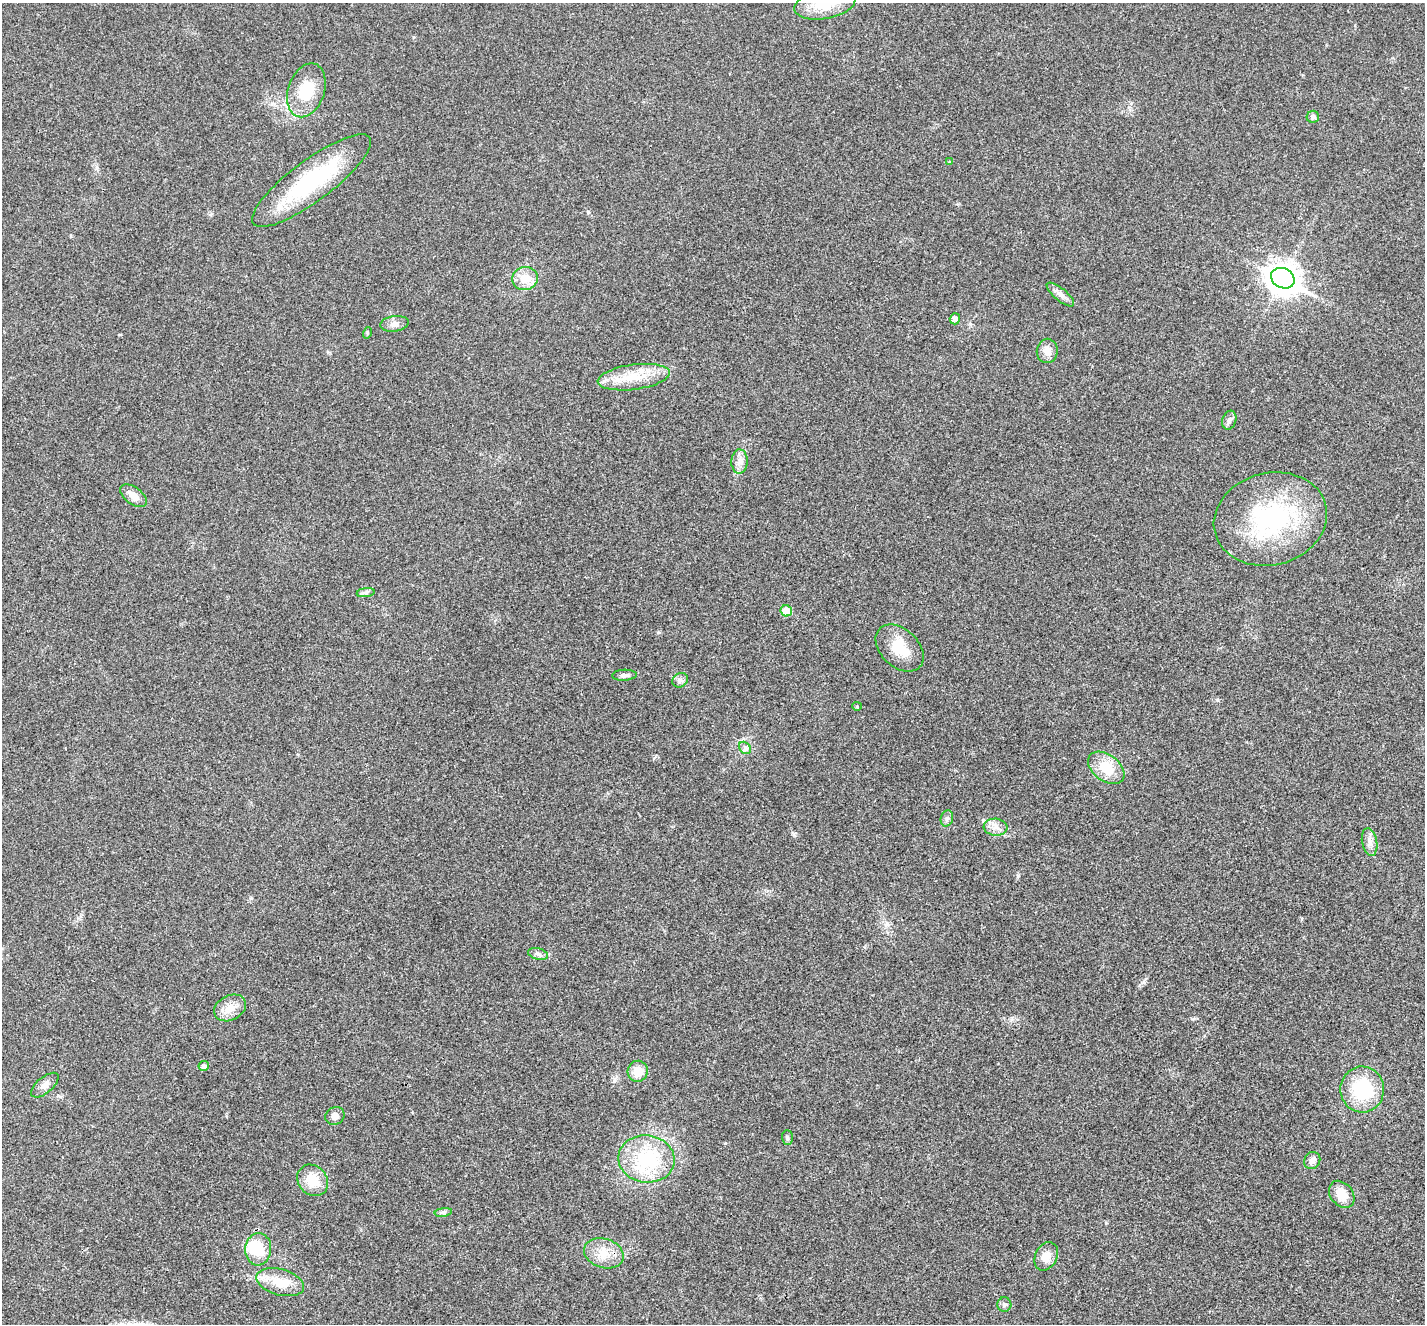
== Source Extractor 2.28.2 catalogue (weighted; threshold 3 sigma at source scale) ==
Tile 7 of 4 x 4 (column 3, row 2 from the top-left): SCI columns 2854-4276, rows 2925-4246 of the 5702 x 5713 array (HDU 1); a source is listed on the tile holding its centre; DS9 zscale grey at full resolution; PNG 1427 x 1326 px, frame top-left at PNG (2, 3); each listed source drawn as its Kron ellipse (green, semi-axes under 4 px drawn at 4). Shown black and unused: <1% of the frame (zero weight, under 3 of 4 exposures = <1% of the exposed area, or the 3 px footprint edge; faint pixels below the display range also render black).
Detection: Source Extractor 2.28.2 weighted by HDU 2 'WHT'; one run over the whole footprint, this tile lists its part. Background 0.0186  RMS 0.0049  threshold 0.0223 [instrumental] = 3 sigma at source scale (4.5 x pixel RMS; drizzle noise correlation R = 1.50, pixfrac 1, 0.05/0.05 arcsec/px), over >= 5 px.
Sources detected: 48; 1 inside a brighter object's white glare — neither listed nor drawn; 1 inside a brighter listed object's ellipse — not listed separately; the other 46 listed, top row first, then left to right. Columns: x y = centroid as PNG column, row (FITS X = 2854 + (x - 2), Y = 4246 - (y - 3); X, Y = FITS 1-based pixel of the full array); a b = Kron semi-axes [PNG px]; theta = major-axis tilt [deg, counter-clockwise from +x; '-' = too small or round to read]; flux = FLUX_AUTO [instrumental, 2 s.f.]
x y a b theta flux
825 4 31 14 10 17
306 90 28 18 71 19
1313 117 6 6 - 1.7
949 162 4 4 - 0.51
312 181 72 20 37 52
525 278 13 11 7 8
1283 278 12 10 -27 630
1060 294 17 6 -40 2.9
955 319 5 5 - 2.4
394 324 14 8 7 2.8
367 333 5 3 - 0.51
1047 351 12 10 82 4.5
634 377 36 12 7 14
1229 420 9 7 72 1.8
739 461 12 8 89 3.1
134 496 15 8 -37 4.2
1270 519 57 46 14 71
366 593 9 4 8 1.3
786 611 6 5 - 9.8
900 648 28 19 -43 13
624 675 12 5 3 1.6
680 680 8 7 - 1.6
857 706 4 4 - 0.5
745 748 7 5 -46 1.2
1106 768 20 13 -37 12
947 818 8 6 74 1.3
995 827 12 8 -5 3.3
1370 842 14 7 -78 3
538 954 10 6 -15 1.7
230 1008 17 12 27 6.2
204 1066 5 5 - 1.9
638 1071 10 10 - 7.2
45 1085 17 8 39 3.1
1362 1090 23 22 - 29
335 1116 10 8 31 2.7
787 1137 7 5 -89 0.86
646 1159 28 23 -7 33
1312 1160 9 7 58 2.5
313 1180 17 14 -47 11
1342 1194 15 11 -51 7.9
443 1212 9 4 8 1.2
258 1249 16 13 85 12
604 1253 20 14 -17 8.8
1046 1256 15 11 63 5.4
280 1282 24 13 -15 12
1004 1305 7 7 - 1.3
Isophote crosses this tile's border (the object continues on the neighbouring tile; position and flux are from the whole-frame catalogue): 1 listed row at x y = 825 4
Unlisted compact peaks at least as high as the median listed source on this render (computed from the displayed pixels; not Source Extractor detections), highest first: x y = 1018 876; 1143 982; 1217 700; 658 632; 588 212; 794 834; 1106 1223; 725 1143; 251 898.